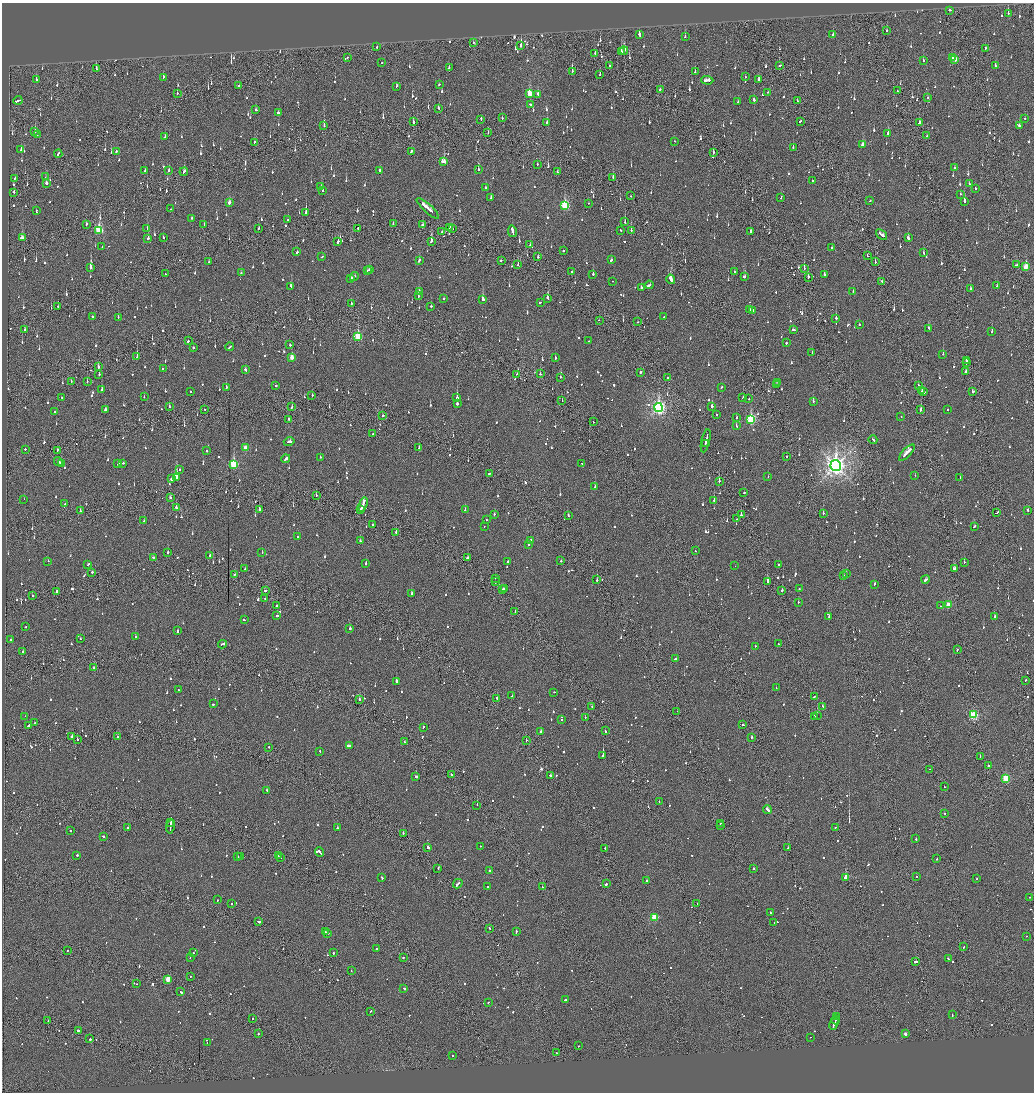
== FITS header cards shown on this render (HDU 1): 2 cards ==
NAXIS1  =                 2064
NAXIS2  =                 2180

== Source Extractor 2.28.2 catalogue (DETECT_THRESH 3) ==
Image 2064 x 2180 px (HDU 1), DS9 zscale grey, zoomed out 1/2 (1 PNG px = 2 x 2 image px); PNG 1036 x 1094 px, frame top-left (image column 1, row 2179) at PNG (2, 3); each listed source drawn as its Kron ellipse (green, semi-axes under 4 px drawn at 4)
Background -0.113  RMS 0.065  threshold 0.196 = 3 sigma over >= 5 px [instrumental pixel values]
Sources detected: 1535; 58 cannot appear on this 1/2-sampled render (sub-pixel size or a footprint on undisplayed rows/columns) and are neither listed nor drawn; of the other 1477, the 500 brightest by FLUX_AUTO listed and drawn (977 fainter detections omitted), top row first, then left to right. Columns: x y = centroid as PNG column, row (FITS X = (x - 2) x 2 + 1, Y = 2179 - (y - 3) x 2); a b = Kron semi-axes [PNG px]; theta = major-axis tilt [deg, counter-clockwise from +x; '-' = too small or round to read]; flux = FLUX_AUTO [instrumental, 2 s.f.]
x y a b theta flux
950 10 3 2 - 140
1008 13 3 2 - 94
887 31 4 1 - 100
639 35 2 2 - 730
833 35 2 2 - 62
685 37 2 2 - 80
473 43 2 1 - 110
521 45 3 2 - 190
377 47 2 2 - 110
985 48 2 2 - 77
624 50 4 3 - 250
621 52 2 2 - 220
595 53 3 1 - 74
347 57 2 2 - 95
952 58 2 2 - 270
955 59 4 2 - 170
923 60 2 2 - 65
382 62 2 1 - 140
609 66 2 2 - 63
780 66 3 2 - 71
995 66 2 2 - 65
449 67 2 2 - 64
96 69 2 2 - 180
572 71 3 2 - 87
695 72 3 2 - 70
600 75 2 2 - 64
163 77 3 2 - 110
745 77 2 2 - 130
36 80 2 2 - 160
707 80 6 2 -2 1200
759 80 3 2 - 98
439 84 2 2 - 59
239 86 2 2 - 91
396 86 3 2 - 67
660 89 2 1 - 270
897 91 2 1 - 120
767 92 2 1 - 170
177 93 2 1 - 110
529 93 3 3 - 350
538 94 3 2 - 120
928 98 2 2 - 59
18 100 4 2 - 220
754 100 2 2 - 110
797 101 2 2 - 57
738 102 2 2 - 150
530 104 3 2 - 120
438 108 2 2 - 83
256 110 2 2 - 61
278 113 2 2 - 130
502 118 2 2 - 84
1025 118 2 2 - 69
481 119 3 1 - 210
800 121 3 2 - 76
413 122 3 2 - 210
547 122 3 2 - 62
919 123 3 2 - 90
324 126 3 2 - 220
1019 126 3 2 - 58
35 131 3 2 - 95
488 133 2 1 - 95
37 134 2 2 - 57
888 134 3 2 - 190
927 136 3 1 - 73
165 137 3 2 - 63
674 141 2 1 - 86
254 142 3 2 - 84
863 144 4 3 - 160
793 148 2 2 - 97
21 150 3 2 - 77
116 151 2 2 - 110
412 151 3 2 - 71
713 152 3 2 - 59
58 154 4 2 - 120
444 162 4 2 - 340
537 165 2 1 - 77
955 168 2 2 - 82
478 169 2 2 - 67
145 171 2 2 - 61
169 171 2 2 - 79
380 171 2 2 - 140
184 172 4 2 - 140
557 172 2 2 - 130
45 177 2 1 - 57
613 177 3 1 - 120
15 178 2 2 - 400
812 181 2 2 - 65
46 183 2 2 - 95
969 183 2 2 - 59
321 187 3 2 - 56
485 188 2 2 - 70
975 188 3 2 - 89
322 191 2 2 - 120
14 193 3 1 - 73
960 194 2 2 - 59
630 196 2 2 - 150
491 198 2 2 - 120
781 198 3 2 - 97
870 201 2 2 - 78
964 201 3 2 - 420
229 202 3 2 - 88
588 203 2 1 - 120
565 206 4 3 - 1100
428 208 14 2 -42 590
171 209 2 2 - 61
36 211 3 2 - 130
306 212 2 2 - 1200
192 218 2 2 - 96
288 220 2 2 - 59
625 222 2 2 - 110
86 224 3 2 - 88
393 224 2 2 - 82
204 225 2 2 - 71
422 225 2 2 - 93
450 227 3 2 - 82
147 228 2 2 - 59
258 228 3 2 - 78
358 228 2 2 - 73
452 229 2 2 - 210
99 230 4 3 - 870
621 230 2 2 - 100
631 230 2 2 - 99
512 231 6 2 -81 340
750 231 2 2 - 300
442 232 2 2 - 72
881 235 6 2 -40 290
163 237 2 2 - 58
22 238 3 3 - 180
908 238 3 2 - 88
148 239 2 2 - 230
431 241 3 2 - 280
338 242 3 2 - 280
530 245 2 2 - 82
102 247 2 2 - 81
832 248 2 2 - 140
563 251 2 2 - 140
297 252 2 2 - 120
923 253 2 2 - 75
867 255 2 1 - 65
322 256 3 2 - 86
538 257 2 2 - 57
419 260 3 2 - 92
501 260 2 2 - 250
611 260 3 2 - 93
209 262 3 2 - 58
875 262 2 2 - 89
518 265 3 2 - 110
1016 265 3 2 - 70
91 267 3 2 - 1300
1026 267 4 3 - 330
804 268 2 1 - 73
369 269 3 2 - 140
368 270 2 2 - 94
572 271 2 2 - 130
734 272 2 2 - 56
165 273 2 1 - 140
241 273 2 2 - 71
593 274 2 2 - 130
824 274 3 2 - 62
354 276 4 2 - 150
744 277 3 2 - 430
808 277 3 1 - 220
350 278 3 2 - 120
671 279 5 2 - 1500
613 281 2 1 - 57
882 282 3 2 - 79
649 285 4 2 - 330
291 286 4 2 - 220
997 286 2 2 - 79
641 288 2 2 - 240
970 288 2 2 - 58
419 291 3 2 - 94
853 292 2 2 - 65
418 296 2 2 - 100
547 298 4 2 - 290
444 299 2 2 - 83
483 299 3 2 - 270
540 302 2 1 - 80
351 303 2 2 - 76
58 306 2 1 - 78
431 306 2 2 - 58
749 310 3 2 - 73
753 310 2 2 - 62
92 316 2 2 - 130
118 317 2 2 - 75
664 317 2 1 - 78
836 318 2 2 - 270
599 320 2 2 - 95
638 322 2 2 - 360
859 325 2 2 - 130
928 328 2 2 - 81
25 329 2 1 - 330
793 330 3 2 - 130
992 331 2 2 - 130
358 336 3 3 - 780
188 341 2 2 - 300
588 341 2 2 - 62
786 343 2 2 - 190
290 345 2 2 - 68
193 347 2 2 - 100
229 347 4 2 - 250
812 353 2 2 - 69
943 354 2 2 - 210
137 356 3 1 - 320
292 357 3 2 - 150
555 358 2 2 - 120
966 360 3 2 - 150
966 363 2 1 - 120
98 367 3 2 - 230
163 368 2 2 - 57
245 370 2 2 - 140
640 372 2 2 - 110
965 372 4 2 - 110
99 374 2 2 - 120
517 374 2 1 - 75
540 374 2 2 - 66
560 377 2 2 - 86
667 378 2 1 - 110
87 381 3 2 - 60
71 382 3 2 - 110
778 382 2 2 - 100
276 385 2 2 - 84
776 385 2 1 - 73
918 385 2 2 - 380
226 387 3 2 - 86
722 387 2 2 - 100
102 390 2 2 - 210
922 391 2 2 - 130
972 391 2 2 - 130
191 392 2 2 - 150
924 392 2 2 - 370
312 395 2 2 - 84
62 397 2 2 - 61
144 397 2 2 - 60
457 398 3 2 - 270
743 398 2 2 - 76
749 399 2 1 - 130
562 400 2 2 - 86
813 401 2 2 - 62
457 404 3 2 - 210
712 406 2 2 - 2500
169 407 2 2 - 95
292 407 2 2 - 82
659 407 4 4 - 3900
947 409 2 2 - 150
105 410 3 2 - 120
204 410 2 1 - 65
921 410 2 2 - 240
55 411 2 2 - 70
716 415 2 2 - 72
383 416 2 2 - 65
901 417 2 2 - 66
736 418 2 2 - 180
289 419 2 2 - 140
751 419 4 3 - 1300
593 422 2 2 - 65
736 426 3 2 - 180
373 434 2 2 - 58
873 440 4 2 - 170
706 441 12 1 77 400
289 442 5 2 - 140
705 443 2 1 - 74
419 447 3 2 - 87
245 448 3 2 - 150
25 449 2 1 - 130
57 450 3 1 - 170
207 451 2 2 - 88
907 453 10 2 47 370
787 456 2 2 - 59
320 457 2 2 - 77
286 459 4 2 - 440
58 461 4 2 - 180
61 463 2 2 - 360
123 463 2 2 - 61
582 463 2 1 - 110
118 464 3 2 - 160
234 464 4 3 - 940
836 465 5 5 - 9300
180 470 2 2 - 75
489 474 3 2 - 120
915 475 2 2 - 59
768 477 2 2 - 140
176 478 3 2 - 5700
960 478 2 2 - 62
171 479 2 2 - 190
719 481 2 2 - 290
595 487 2 2 - 120
744 492 2 2 - 270
316 495 2 1 - 79
170 497 2 2 - 95
24 499 2 2 - 80
714 500 2 2 - 160
65 504 2 2 - 91
363 504 7 2 71 540
176 508 4 2 - 150
259 510 2 2 - 130
361 510 4 2 - 190
465 510 2 2 - 62
1028 510 2 2 - 90
80 511 2 2 - 71
997 512 4 2 - 150
823 513 2 1 - 140
494 514 2 2 - 70
568 515 2 2 - 73
741 515 2 1 - 200
737 519 2 2 - 73
486 520 2 2 - 89
144 521 2 2 - 61
373 525 2 2 - 60
484 526 2 1 - 58
974 526 3 2 - 120
396 532 2 2 - 220
298 537 2 2 - 76
530 540 2 2 - 660
360 541 2 2 - 94
529 545 2 2 - 77
695 551 2 2 - 100
168 552 2 2 - 180
262 553 2 2 - 100
210 556 3 2 - 86
153 557 2 2 - 65
467 558 2 2 - 110
48 561 2 2 - 89
561 561 2 2 - 80
507 562 2 2 - 59
964 562 2 2 - 120
366 563 2 2 - 140
88 564 3 2 - 75
779 565 2 2 - 64
735 566 2 1 - 61
954 568 3 2 - 220
245 569 3 2 - 130
92 572 2 2 - 68
846 573 2 1 - 79
235 574 2 2 - 69
844 575 2 2 - 78
495 578 2 1 - 67
926 579 4 2 - 150
597 580 2 2 - 180
495 582 2 1 - 74
768 582 3 2 - 360
874 584 3 2 - 100
504 589 2 2 - 61
799 589 2 2 - 91
503 590 2 2 - 66
782 590 2 2 - 130
57 591 2 2 - 77
265 591 2 2 - 300
411 594 3 2 - 220
32 596 2 2 - 78
265 599 2 2 - 83
798 602 2 2 - 66
948 605 3 3 - 300
276 606 2 2 - 140
940 606 2 1 - 150
515 611 2 2 - 58
277 616 2 2 - 220
829 616 2 1 - 75
994 616 2 2 - 220
244 620 3 2 - 84
26 627 2 2 - 64
350 628 2 2 - 170
177 631 2 2 - 230
135 637 2 2 - 230
80 639 2 2 - 130
11 640 2 2 - 99
222 644 4 2 - 150
778 644 2 1 - 110
755 646 2 1 - 56
957 649 3 1 - 78
23 652 2 2 - 130
675 659 3 2 - 96
94 668 2 2 - 100
1025 680 2 2 - 85
396 681 2 2 - 420
776 688 2 2 - 61
178 689 2 2 - 57
554 692 2 1 - 130
512 696 2 1 - 200
815 696 3 1 - 100
497 698 2 2 - 160
359 699 2 2 - 110
214 704 3 2 - 90
592 706 2 1 - 61
822 706 2 2 - 95
677 711 2 2 - 86
973 715 4 3 - 1200
25 716 2 1 - 150
814 716 2 1 - 75
817 716 2 1 - 300
585 717 2 2 - 73
562 720 2 2 - 60
34 723 2 2 - 86
743 725 2 2 - 100
29 726 4 2 - 1700
423 727 2 2 - 87
541 731 2 2 - 100
605 731 3 1 - 150
117 736 2 1 - 120
71 737 2 1 - 280
751 737 2 2 - 210
77 740 2 2 - 94
526 741 2 1 - 150
404 742 2 2 - 70
349 746 4 2 - 180
269 747 2 2 - 74
320 751 2 2 - 160
603 755 2 2 - 1100
980 756 2 1 - 61
988 766 2 2 - 120
929 769 2 1 - 94
451 775 2 1 - 70
416 776 2 2 - 160
550 776 2 2 - 310
1006 778 3 3 - 840
944 787 2 2 - 70
266 790 2 2 - 86
659 802 2 1 - 66
477 805 2 1 - 260
767 809 4 2 - 430
944 813 2 1 - 88
171 822 2 2 - 92
720 823 2 1 - 56
721 825 2 2 - 92
170 827 6 1 82 250
128 828 2 2 - 130
337 828 2 2 - 160
835 828 4 2 - 110
71 831 2 2 - 77
403 833 2 2 - 69
103 836 3 2 - 77
916 839 3 2 - 110
480 846 2 2 - 68
428 848 3 2 - 930
605 848 2 2 - 360
788 848 2 2 - 200
320 852 5 2 - 270
77 855 2 2 - 180
278 855 2 1 - 73
238 856 2 2 - 56
241 856 2 1 - 63
280 858 2 1 - 64
937 858 3 2 - 72
438 868 3 1 - 140
753 869 2 2 - 500
489 871 2 2 - 360
382 877 2 2 - 130
846 877 4 2 - 20000
917 877 2 1 - 78
976 879 2 2 - 150
647 880 2 2 - 270
458 884 5 2 - 200
606 884 3 2 - 270
487 886 2 2 - 100
542 887 2 1 - 65
1029 897 2 1 - 60
217 900 2 2 - 60
697 903 2 1 - 120
232 904 2 1 - 99
770 913 2 2 - 71
654 917 3 3 - 630
259 922 3 2 - 270
774 923 2 1 - 77
489 928 3 2 - 82
516 931 3 2 - 200
325 932 2 2 - 94
327 933 3 2 - 190
1026 936 2 2 - 100
963 947 2 1 - 67
377 949 2 2 - 110
67 950 2 2 - 58
193 953 2 2 - 67
333 953 2 2 - 250
190 957 2 2 - 59
403 957 2 2 - 87
948 959 3 2 - 110
915 962 3 2 - 410
351 971 2 2 - 81
190 976 2 1 - 64
168 979 3 3 - 300
137 984 2 1 - 58
404 988 3 2 - 140
181 992 4 2 - 210
566 1000 2 2 - 780
488 1002 2 1 - 82
370 1011 2 2 - 71
952 1015 2 2 - 70
837 1017 3 1 - 170
253 1019 2 2 - 77
48 1020 2 2 - 110
836 1020 4 1 - 170
834 1023 7 2 67 220
78 1030 2 2 - 680
258 1034 2 2 - 61
905 1034 2 2 - 75
810 1037 2 1 - 56
90 1039 2 1 - 450
207 1043 2 1 - 250
578 1046 2 1 - 100
557 1053 2 2 - 57
453 1055 2 2 - 80
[977 fainter detections neither listed nor drawn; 58 sub-pixel or undisplayed-footprint detections neither listed nor drawn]